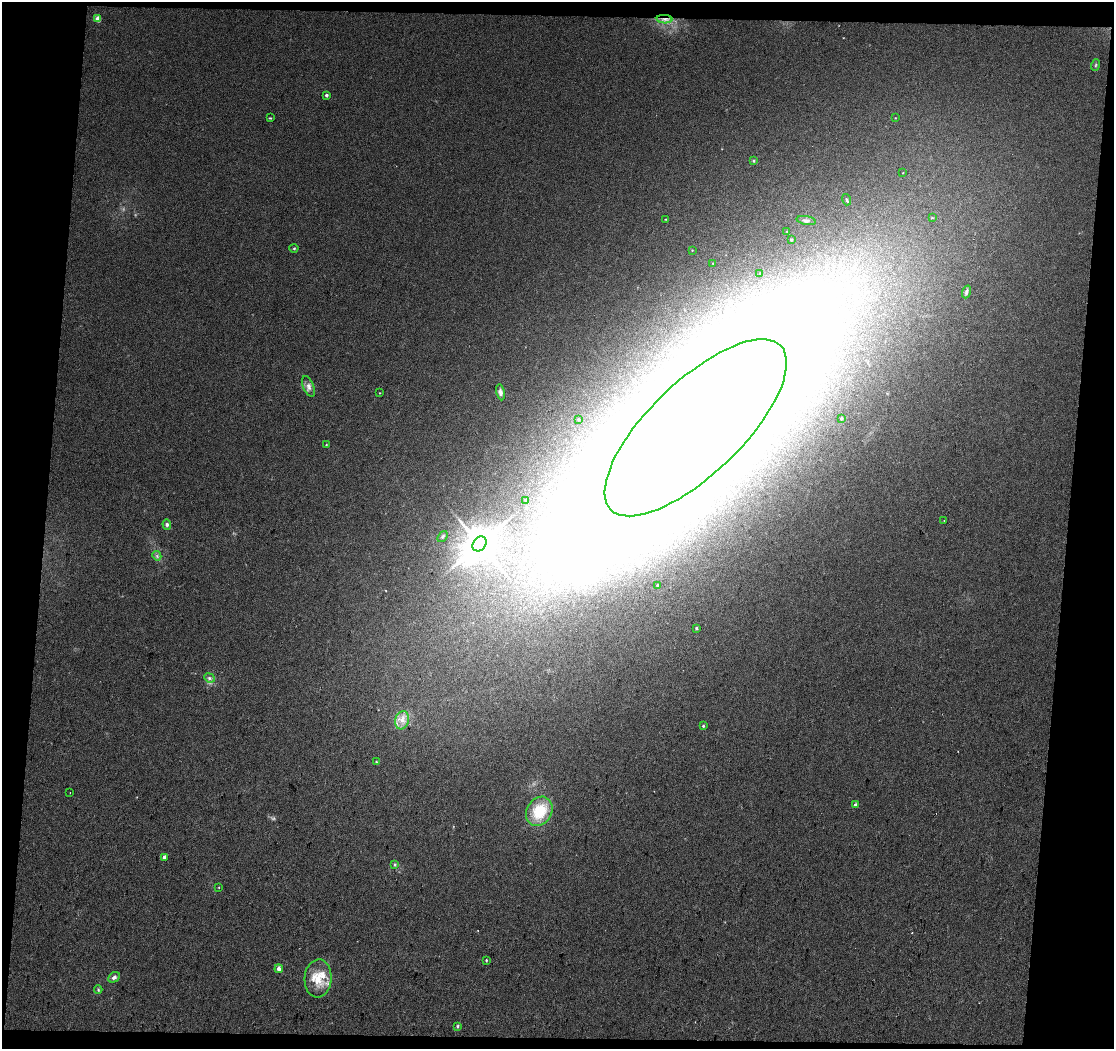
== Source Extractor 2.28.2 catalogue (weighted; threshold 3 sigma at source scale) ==
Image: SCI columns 1-2224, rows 128-2220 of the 2224 x 2333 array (HDU 1 of 3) = the unmasked area's bounding box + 8 px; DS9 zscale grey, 2 x 2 block average (1 PNG px = mean of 2 x 2 image px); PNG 1116 x 1051 px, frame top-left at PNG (2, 2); each listed source drawn as its Kron ellipse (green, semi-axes under 4 px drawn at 4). Shown black and unused: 10% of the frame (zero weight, under 2 of 3 exposures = <1% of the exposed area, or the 3 px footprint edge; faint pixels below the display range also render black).
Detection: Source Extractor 2.28.2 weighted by HDU 2 'WHT'. Background 0.0729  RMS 0.014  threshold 0.0649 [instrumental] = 3 sigma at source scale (4.5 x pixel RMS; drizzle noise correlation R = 1.50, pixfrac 1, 0.0396/0.0396 arcsec/px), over >= 5 px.
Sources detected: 65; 10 inside a brighter object's white glare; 3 cosmic-ray / hot-pixel residue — neither listed nor drawn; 2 inside a brighter listed object's ellipse — not listed separately; the other 50 listed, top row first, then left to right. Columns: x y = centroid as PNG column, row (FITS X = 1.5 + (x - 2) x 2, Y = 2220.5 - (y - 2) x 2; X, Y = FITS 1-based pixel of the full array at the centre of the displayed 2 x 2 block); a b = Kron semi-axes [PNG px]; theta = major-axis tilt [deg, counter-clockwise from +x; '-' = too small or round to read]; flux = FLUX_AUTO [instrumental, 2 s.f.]
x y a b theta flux
98 19 3 2 - 58
665 19 8 3 -3 14
1096 65 6 3 71 4.2
326 95 3 2 - 11
270 118 3 2 - 3
895 118 2 2 - 1.5
754 161 4 3 - 3.8
903 173 2 2 - 1.6
846 200 6 3 -72 4.2
932 218 3 2 - 2.2
665 219 2 2 - 1.7
806 221 10 3 -9 9.8
787 231 2 2 - 1.8
791 240 3 3 - 3.3
294 248 4 3 - 3.9
692 250 2 2 - 1.8
713 263 3 2 - 1.6
760 274 2 2 - 2.4
966 292 6 4 72 9
309 387 11 5 -68 17
500 392 8 4 -79 13
380 393 2 2 - 1.6
841 418 3 2 - 4.7
578 419 3 2 - 2.8
696 428 118 46 44 9500
326 445 2 2 - 2.2
526 501 4 3 - 3.7
944 521 2 2 - 1.6
167 525 5 4 - 7.7
442 537 6 2 52 4.2
480 544 8 6 51 8500
157 556 5 3 - 5.6
658 585 2 2 - 4.4
696 628 3 3 - 6.2
209 678 5 4 - 8.4
402 720 9 6 76 29
703 726 3 3 - 4.4
376 762 3 3 - 3.2
70 792 2 2 - 6.2
855 805 3 2 - 15
539 811 15 12 60 130
164 857 2 2 - 28
395 864 4 4 - 4.7
219 887 3 2 - 1.9
486 960 3 2 - 3.8
279 969 4 4 - 14
114 977 6 4 28 10
318 978 19 13 86 78
98 990 4 3 - 4.3
458 1026 4 3 - 5.5
Overlapping masked pixels (flux is a lower limit): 1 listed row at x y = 665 19
Diffuse or blended objects may show on this block-average render without a row.